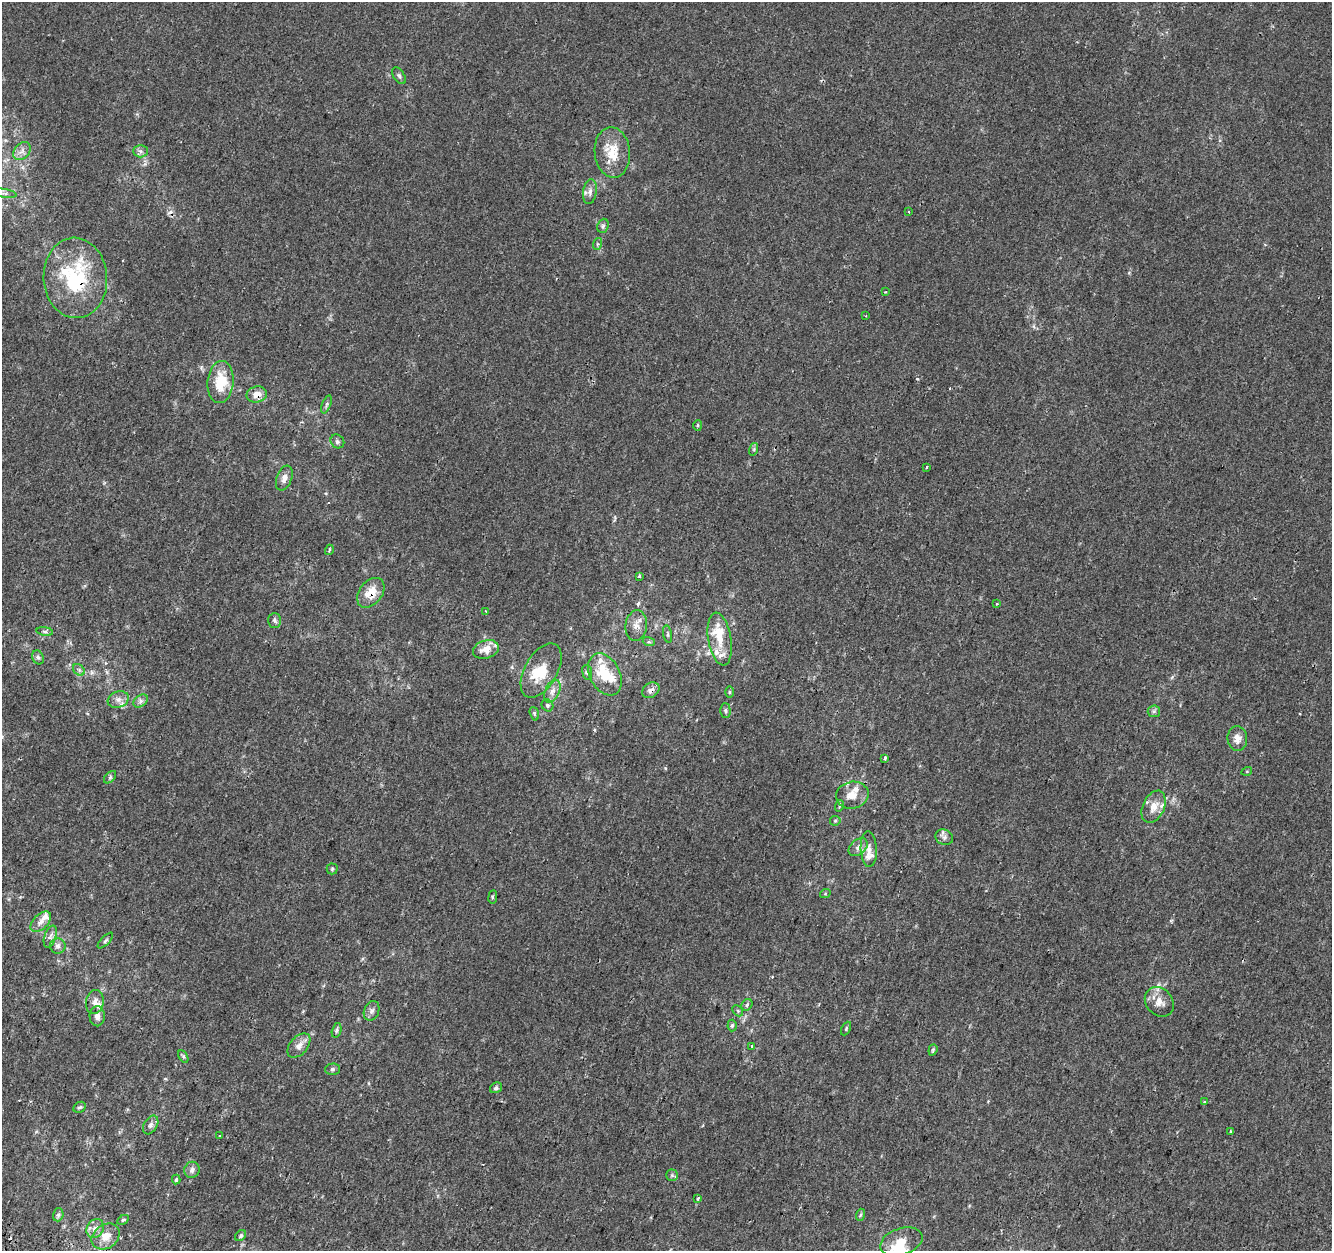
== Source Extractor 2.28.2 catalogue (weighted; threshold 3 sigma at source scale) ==
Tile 7 of 4 x 4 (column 3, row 2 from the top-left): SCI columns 2698-4027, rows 2827-4075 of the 5374 x 5589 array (HDU 1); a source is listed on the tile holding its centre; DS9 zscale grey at full resolution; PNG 1334 x 1253 px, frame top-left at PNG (2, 2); each listed source drawn as its Kron ellipse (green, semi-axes under 4 px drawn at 4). Shown black and unused: <1% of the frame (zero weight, under 2 of 3 exposures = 3% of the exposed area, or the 3 px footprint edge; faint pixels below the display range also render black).
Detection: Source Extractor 2.28.2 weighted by HDU 2 'WHT'; one run over the whole footprint, this tile lists its part. Background 1.37e-04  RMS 0.0028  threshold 0.0124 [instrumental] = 3 sigma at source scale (4.5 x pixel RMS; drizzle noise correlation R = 1.50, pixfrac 1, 0.0396/0.0396 arcsec/px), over >= 5 px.
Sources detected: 114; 2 inside a brighter object's white glare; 4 cosmic-ray / hot-pixel residue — neither listed nor drawn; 13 inside a brighter listed object's ellipse — not listed separately; the other 95 listed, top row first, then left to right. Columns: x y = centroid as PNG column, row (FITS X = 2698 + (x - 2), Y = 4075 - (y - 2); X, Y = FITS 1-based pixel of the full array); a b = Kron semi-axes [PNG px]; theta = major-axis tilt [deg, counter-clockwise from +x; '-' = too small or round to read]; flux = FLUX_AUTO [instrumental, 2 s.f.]
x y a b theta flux
399 76 9 5 -56 0.59
22 151 10 7 50 1.4
140 151 7 6 - 0.84
612 152 25 17 -84 6.9
590 192 12 6 82 1.3
5 193 12 3 -10 0.81
909 212 3 3 - 0.45
603 226 7 5 68 0.58
597 244 6 4 71 0.34
75 278 40 31 -86 25
886 292 3 2 - 0.23
866 315 3 2 - 0.24
220 382 21 13 85 7.9
257 394 10 8 12 2.3
326 404 9 3 69 0.53
698 426 5 4 - 0.45
337 441 7 6 - 0.69
754 449 6 4 73 0.42
926 467 3 2 - 0.42
284 478 13 7 69 1.5
329 550 5 3 - 0.29
639 576 4 3 - 0.76
371 593 16 11 51 4.5
997 604 3 3 - 0.31
485 611 3 2 - 0.3
275 620 7 6 - 0.75
636 626 15 10 84 2.3
45 631 8 4 -8 0.58
668 634 9 3 -80 0.45
720 639 26 11 -81 5.5
649 642 6 4 -17 0.4
486 649 13 9 16 3.2
38 657 7 5 -67 0.66
79 670 6 5 - 0.63
541 670 30 16 60 7.1
587 672 7 5 -81 0.55
605 674 22 15 -63 9
651 690 9 7 35 1.2
552 691 12 7 67 1.8
730 692 6 4 -90 0.34
118 699 11 8 19 1.5
141 701 8 5 38 0.94
547 705 6 5 - 0.54
725 711 7 5 -88 0.54
1154 711 6 6 - 0.54
534 714 7 4 -72 0.39
1237 738 12 10 -86 2.2
885 758 4 2 - 0.48
1247 771 5 3 - 0.23
110 777 7 4 46 0.49
852 795 16 13 13 3.2
839 806 6 3 72 0.31
1154 807 17 10 65 3.2
835 821 5 5 - 0.38
944 837 9 7 -26 1.1
858 847 11 7 39 1.3
869 849 18 8 -88 2.2
332 869 5 5 - 0.42
825 894 5 3 - 0.24
493 897 7 3 82 0.36
41 922 12 7 45 1.7
50 936 11 5 72 0.95
105 940 10 4 45 0.56
58 946 7 7 - 0.97
95 1002 12 9 79 1.6
1159 1002 16 13 -47 3
747 1005 6 5 - 0.47
372 1011 10 7 67 1
738 1011 6 4 -46 0.4
97 1016 10 7 -88 1.4
732 1025 6 4 87 0.49
846 1029 7 3 65 0.33
337 1030 7 4 75 0.51
299 1046 14 8 49 2
751 1046 3 3 - 1.7
933 1050 6 3 69 0.41
183 1056 7 4 -59 0.46
332 1069 7 5 2 0.56
496 1088 6 5 - 0.54
1204 1102 4 3 - 0.35
80 1107 7 5 27 0.56
151 1125 10 6 58 0.96
1231 1132 3 3 - 1.4
219 1136 3 3 - 0.63
192 1170 8 7 - 1.1
672 1175 6 6 - 0.5
176 1179 5 4 - 0.47
698 1198 4 3 - 1
58 1215 6 5 - 0.62
860 1215 6 4 72 0.42
123 1220 6 4 30 0.42
95 1228 10 8 58 1.8
106 1236 15 11 35 3.6
241 1236 6 5 - 0.5
901 1242 22 13 19 4.4
Overlapping masked pixels (flux is a lower limit): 4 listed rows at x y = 75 278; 257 394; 371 593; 651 690
Unlisted compact peaks at least as high as the median listed source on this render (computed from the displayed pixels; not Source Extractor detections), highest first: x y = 917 379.